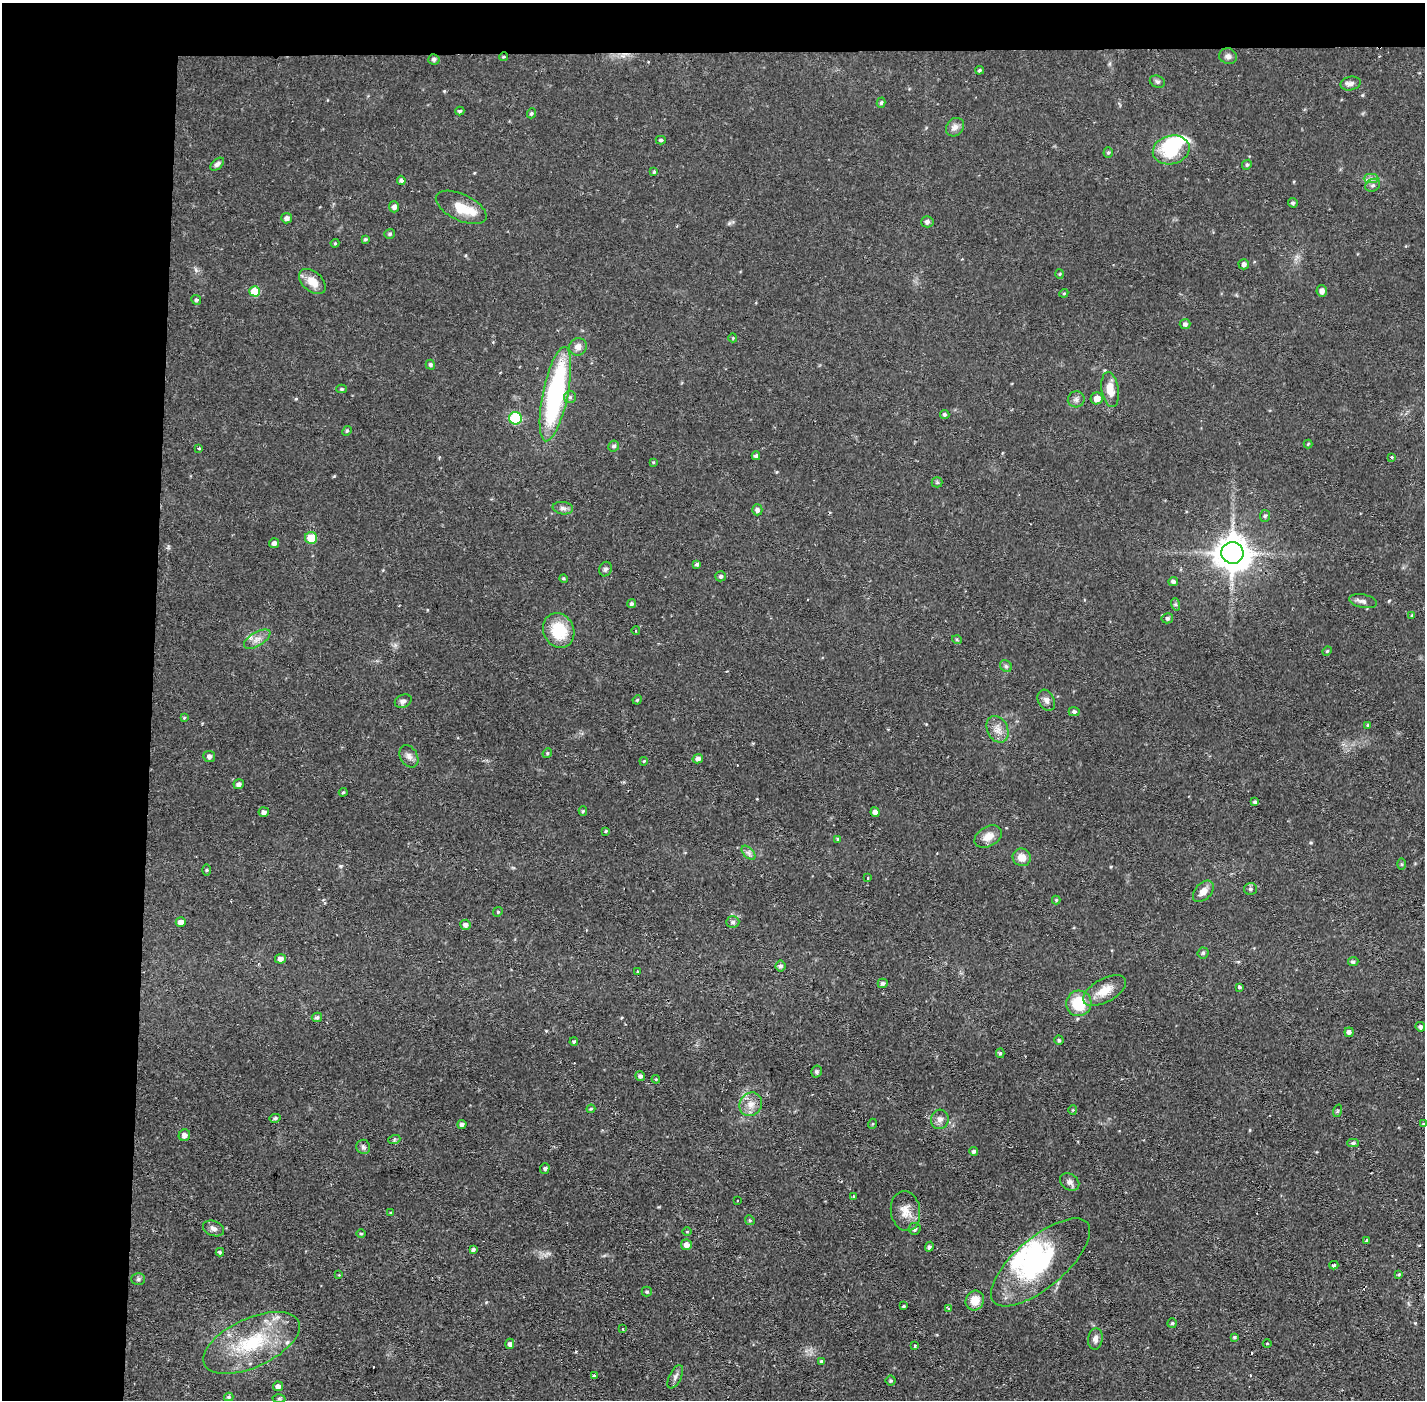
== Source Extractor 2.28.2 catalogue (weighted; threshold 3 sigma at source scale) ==
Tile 1 of 3 x 3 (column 1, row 1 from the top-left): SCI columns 1-1423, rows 2850-4247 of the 4268 x 4301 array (HDU 1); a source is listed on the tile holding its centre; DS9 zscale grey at full resolution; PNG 1427 x 1402 px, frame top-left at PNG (2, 3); each listed source drawn as its Kron ellipse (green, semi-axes under 4 px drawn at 4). Shown black and unused: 14% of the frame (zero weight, under 2 of 3 exposures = <1% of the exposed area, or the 3 px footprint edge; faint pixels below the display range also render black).
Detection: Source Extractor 2.28.2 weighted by HDU 2 'WHT'; one run over the whole footprint, this tile lists its part. Background 0.0561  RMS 0.0059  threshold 0.0263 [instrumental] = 3 sigma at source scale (4.5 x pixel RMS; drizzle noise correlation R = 1.50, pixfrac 1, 0.05/0.05 arcsec/px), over >= 5 px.
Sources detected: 195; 3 inside a brighter object's white glare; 6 cosmic-ray / hot-pixel residue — neither listed nor drawn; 5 inside a brighter listed object's ellipse — not listed separately; the other 181 listed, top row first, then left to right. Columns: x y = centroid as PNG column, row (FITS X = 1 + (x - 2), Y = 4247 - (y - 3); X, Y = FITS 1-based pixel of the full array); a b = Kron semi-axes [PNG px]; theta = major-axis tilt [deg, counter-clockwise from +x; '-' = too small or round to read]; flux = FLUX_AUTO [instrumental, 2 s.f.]
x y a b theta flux
1228 56 9 8 - 2.1
504 57 4 4 - 0.64
434 59 5 5 - 1.5
979 70 4 4 - 1.1
1157 82 8 6 -24 1.2
1351 83 10 6 12 2.4
881 103 5 4 - 0.97
460 111 4 3 - 1
531 113 5 4 - 1
955 127 10 8 47 3
661 140 5 4 - 0.93
1171 150 19 14 15 26
1108 153 5 4 - 0.79
217 164 8 5 41 1.8
1247 165 5 4 - 0.83
654 172 4 4 - 0.74
1371 179 7 4 0 1.8
401 180 4 4 - 1.4
1373 185 8 6 31 1.7
1293 203 5 4 - 1.1
394 207 5 5 - 2
461 207 27 13 -25 12
287 218 5 5 - 1.9
927 222 6 5 - 1.9
390 234 5 5 - 1
365 239 4 3 - 0.86
335 243 4 4 - 0.61
1244 264 5 5 - 1.8
1060 274 5 3 - 0.59
312 282 15 9 -40 7.9
255 291 5 5 - 14
1322 291 6 5 - 2.3
1064 293 4 3 - 0.59
196 300 5 4 - 0.94
1185 324 5 5 - 1.6
733 338 4 4 - 0.6
578 347 9 8 - 3.6
430 365 5 4 - 1.2
342 389 5 4 - 0.94
1110 389 18 8 -81 8.6
555 394 48 12 78 100
570 397 6 6 - 1.3
1097 398 6 6 - 4.9
1076 399 8 8 - 2.1
945 414 5 4 - 0.99
515 418 6 6 - 33
347 431 5 4 - 0.76
1308 444 4 4 - 0.55
614 446 6 5 - 1.4
199 448 3 3 - 1.2
756 456 4 4 - 1.3
1392 457 3 3 - 0.87
653 462 4 3 - 0.55
937 482 5 5 - 0.81
563 508 10 6 -8 2.2
757 510 5 5 - 2.2
1265 516 6 5 - 1
311 538 6 6 - 13
274 543 5 5 - 1.8
1232 553 11 10 - 1100
697 564 4 4 - 1.2
605 569 7 6 - 1.5
721 576 5 5 - 1.4
564 578 4 3 - 0.68
1173 581 5 4 - 1.5
1363 601 14 6 -12 2.3
631 604 4 4 - 1
1175 604 6 4 -71 0.94
1412 615 4 3 - 0.75
1167 618 6 5 - 1.5
559 630 18 15 -63 22
636 630 4 3 - 0.69
257 639 15 6 31 3.7
957 640 5 3 - 0.63
1327 651 5 4 - 0.71
1006 666 6 5 - 1.1
637 700 5 3 - 0.64
1046 700 11 8 -62 2.6
403 701 9 6 23 2.1
1074 712 5 4 - 1.4
184 718 4 4 - 0.71
1367 725 3 3 - 1.4
997 729 14 10 -64 5.1
547 753 5 4 - 0.79
209 756 6 5 - 1.9
409 756 12 8 -61 3
698 759 5 4 - 2.1
644 761 4 3 - 0.51
239 784 5 5 - 1.9
343 792 4 3 - 0.74
1255 802 4 3 - 1.2
583 811 5 4 - 0.85
264 812 5 5 - 2.5
875 812 5 4 - 2.5
606 831 4 3 - 0.61
988 837 15 10 30 6.3
838 839 4 4 - 0.79
748 853 8 5 -45 1.8
1022 857 9 8 - 5.6
1402 864 5 3 - 0.68
207 870 5 3 - 0.67
868 878 3 3 - 2.9
1250 889 6 6 - 1.3
1203 891 12 8 46 4.7
1056 900 4 4 - 0.6
498 912 5 4 - 0.77
181 922 5 4 - 3.9
733 922 6 5 - 1.5
465 925 5 5 - 2.4
1203 953 5 5 - 0.91
280 959 5 5 - 3
1353 962 5 4 - 1.2
781 966 5 5 - 1.5
637 971 3 2 - 0.76
883 983 5 4 - 1.4
1239 987 3 3 - 1.4
1105 991 24 11 29 9.7
1079 1003 13 12 - 21
317 1017 5 4 - 1.2
1420 1027 5 4 - 1.4
1349 1032 4 4 - 1.8
1059 1040 4 4 - 0.96
574 1042 4 4 - 0.93
1000 1053 5 4 - 0.9
816 1072 6 5 - 1.1
640 1076 5 4 - 1.5
656 1079 4 4 - 0.58
751 1104 12 11 - 5.5
591 1109 4 3 - 0.7
1073 1110 4 4 - 0.59
1337 1111 6 4 71 0.75
275 1118 5 4 - 1.2
940 1119 10 9 - 3
462 1124 4 4 - 1.8
872 1124 5 3 - 0.55
1423 1124 4 3 - 0.61
184 1135 6 5 - 3.1
394 1140 6 4 19 0.88
1353 1143 6 4 1 1.2
363 1147 7 7 - 1.5
974 1151 4 4 - 1.3
545 1168 5 4 - 1.1
1070 1182 10 8 -32 2.6
853 1197 3 2 - 1.3
737 1200 3 2 - 0.49
905 1211 20 14 -82 7.3
390 1213 4 3 - 0.57
750 1220 5 4 - 0.86
213 1228 11 7 -20 2.3
914 1229 6 6 - 1.9
687 1232 4 3 - 0.47
361 1233 5 3 - 0.54
1366 1240 3 3 - 1.7
686 1245 5 5 - 3.7
929 1247 5 4 - 1.1
473 1249 4 3 - 1.3
220 1252 4 4 - 0.84
1041 1262 61 25 40 58
1334 1265 4 3 - 0.87
1399 1274 4 3 - 0.66
339 1275 4 3 - 0.47
138 1279 7 5 1 1.2
647 1292 5 5 - 0.87
975 1301 10 9 - 7.6
904 1306 3 3 - 0.75
948 1309 3 3 - 1
1172 1323 5 4 - 0.77
623 1328 2 2 - 0.72
1234 1337 4 3 - 0.81
1095 1339 11 7 82 2.9
251 1343 52 24 25 46
1267 1343 4 3 - 0.46
510 1344 5 4 - 1.8
914 1346 3 3 - 1.1
821 1361 4 3 - 0.87
594 1376 4 3 - 1.1
675 1377 12 6 63 2.1
891 1381 5 5 - 0.92
278 1386 5 5 - 2.7
229 1397 5 4 - 0.97
279 1399 6 4 1 0.88